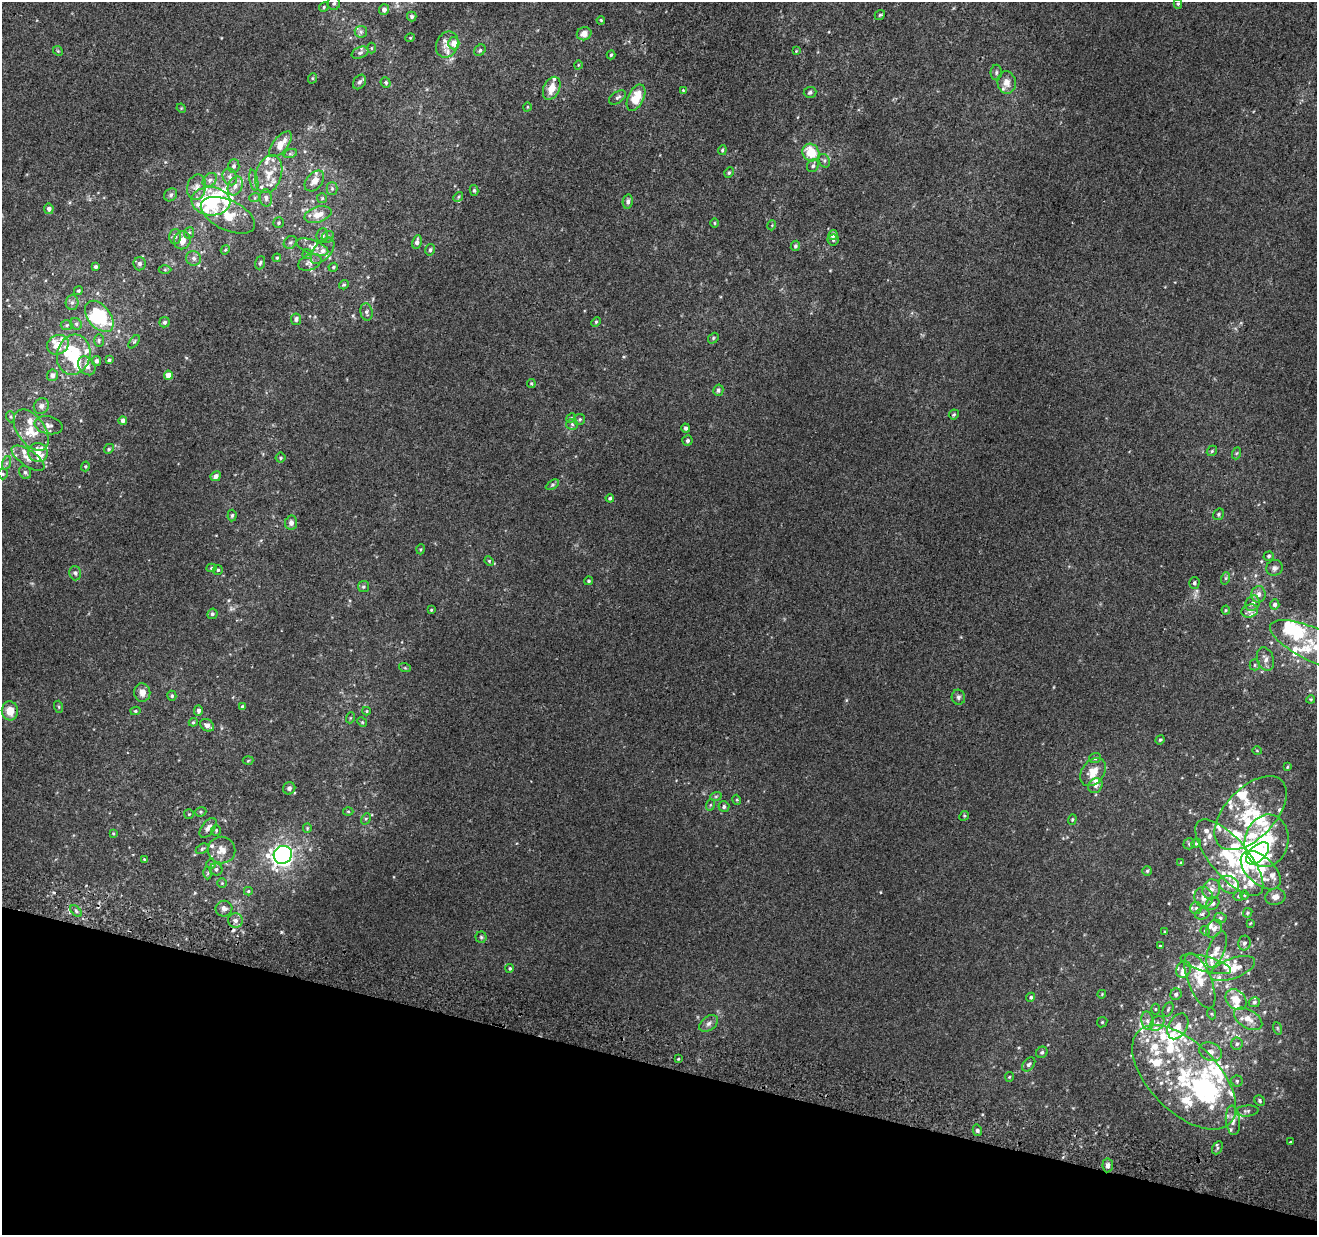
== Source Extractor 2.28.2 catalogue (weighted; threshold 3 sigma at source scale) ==
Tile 15 of 4 x 4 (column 3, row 4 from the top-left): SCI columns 2649-3963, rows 324-1556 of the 5290 x 5516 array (HDU 1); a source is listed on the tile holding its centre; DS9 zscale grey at full resolution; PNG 1319 x 1237 px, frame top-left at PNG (2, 2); each listed source drawn as its Kron ellipse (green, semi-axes under 4 px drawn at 4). Shown black and unused: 14% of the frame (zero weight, under 2 of 3 exposures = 2% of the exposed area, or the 3 px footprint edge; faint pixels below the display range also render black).
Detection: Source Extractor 2.28.2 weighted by HDU 2 'WHT'; one run over the whole footprint, this tile lists its part. Background 0.00623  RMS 0.0056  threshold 0.0254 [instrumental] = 3 sigma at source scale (4.5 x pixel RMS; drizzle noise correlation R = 1.50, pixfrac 1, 0.0396/0.0396 arcsec/px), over >= 5 px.
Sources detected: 358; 5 inside a brighter object's white glare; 2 cosmic-ray / hot-pixel residue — neither listed nor drawn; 85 inside a brighter listed object's ellipse — not listed separately; the other 266 listed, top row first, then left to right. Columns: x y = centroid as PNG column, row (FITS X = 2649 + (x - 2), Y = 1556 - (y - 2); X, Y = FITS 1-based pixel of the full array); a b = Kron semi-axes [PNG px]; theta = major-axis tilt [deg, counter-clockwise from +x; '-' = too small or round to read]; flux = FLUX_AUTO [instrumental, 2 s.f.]
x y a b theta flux
334 3 6 6 - 1.3
1178 4 5 4 - 0.79
324 7 5 4 - 0.64
384 10 5 5 - 2
880 15 6 4 42 0.79
412 17 5 4 - 0.93
601 20 4 3 - 0.54
361 32 6 6 - 1.4
584 34 7 6 - 4.5
410 38 5 3 - 0.47
454 43 6 5 - 5
447 44 13 11 65 5
372 48 5 3 - 0.51
480 50 6 5 - 1.1
58 51 5 4 - 0.65
796 51 3 3 - 0.39
360 53 9 5 23 1.4
611 55 5 3 - 0.72
578 65 4 3 - 0.45
996 72 8 5 89 1.2
313 78 5 3 - 0.65
359 82 8 6 55 1.7
386 83 5 4 - 0.86
1007 83 11 9 -83 4.8
552 88 12 8 66 7
683 90 3 2 - 0.44
810 92 6 5 - 1.3
618 97 9 5 34 1.5
636 98 14 8 64 13
527 107 4 3 - 0.45
181 108 5 4 - 0.56
281 144 15 7 51 7.8
722 150 5 4 - 0.89
811 153 9 8 - 15
290 154 7 4 18 0.92
824 161 7 5 -69 1.2
234 166 6 5 - 1.3
813 166 7 5 55 1.4
729 172 5 4 - 0.89
269 174 19 13 73 9.5
230 177 9 7 -66 2.2
210 180 8 6 46 1.8
254 180 10 3 -80 1.3
314 181 12 7 50 4.3
235 186 10 7 63 2.8
197 187 13 9 78 4
332 188 6 5 - 1
474 190 5 4 - 0.9
171 195 7 6 - 1.3
255 197 5 3 - 0.66
458 197 5 4 - 0.74
266 198 9 6 -83 1.7
322 198 5 5 - 0.73
211 201 19 14 -5 38
628 202 7 5 80 1.9
49 209 5 4 - 2.2
228 215 29 15 -25 14
318 215 14 7 18 5.9
279 223 5 5 - 0.82
715 223 5 3 - 0.54
772 225 5 3 - 0.48
189 233 6 5 - 0.87
322 235 7 5 83 1.5
833 235 5 4 - 3.2
175 237 7 6 - 1.5
328 237 6 5 - 1.2
182 240 9 8 - 4.3
833 240 5 5 - 0.89
290 242 7 5 41 1.2
417 242 7 4 78 2
795 246 5 4 - 1.1
312 247 17 7 -19 3.9
225 250 5 3 - 0.59
430 250 6 4 75 1.1
323 251 15 8 50 4.6
307 254 5 4 - 0.69
194 258 7 7 - 2.1
277 258 4 4 - 0.65
310 262 12 7 22 2.6
260 263 7 5 71 0.95
140 264 6 6 - 1.6
96 267 4 4 - 1.1
333 267 5 4 - 0.71
165 270 6 4 0 0.71
344 285 5 4 - 0.79
78 291 5 4 - 0.8
72 302 7 6 - 1.8
366 312 9 6 -81 1.7
99 316 18 11 -51 32
296 319 6 5 - 1.7
165 322 5 5 - 1.2
596 322 5 4 - 0.68
76 324 6 5 - 1
67 325 6 5 - 0.89
713 338 6 4 50 0.78
99 340 6 4 90 0.96
134 342 7 4 53 0.86
58 345 11 9 29 7.7
74 355 20 16 76 23
109 360 4 3 - 0.87
96 361 5 4 - 1.5
87 366 10 8 -53 3.3
53 375 6 5 - 2.6
169 375 4 4 - 5.4
531 383 4 4 - 0.62
718 390 6 5 - 1.5
41 406 8 7 - 2.3
954 414 5 4 - 0.9
11 417 5 3 - 0.72
571 418 5 4 - 0.56
580 419 5 5 - 0.95
123 420 4 4 - 2.6
572 424 6 5 - 1
49 425 14 8 -12 3.3
686 428 4 4 - 1.4
31 430 23 13 -55 11
687 441 5 5 - 1.3
109 449 5 4 - 0.71
1212 451 6 4 48 0.79
38 453 10 9 - 3.6
1237 453 6 4 70 0.75
28 458 19 8 -34 4.7
281 458 5 5 - 0.86
6 463 7 4 71 1.1
85 466 5 4 - 0.72
25 472 7 5 -57 1.2
3 474 5 5 - 0.88
216 476 5 4 - 2.3
552 485 7 4 32 0.91
610 498 4 4 - 1.1
1218 514 6 5 - 0.93
232 515 6 4 85 0.93
291 523 7 6 - 2.2
421 549 5 3 - 0.55
1269 556 5 4 - 0.86
489 561 5 4 - 0.61
212 568 5 4 - 0.86
1274 568 8 7 - 1.7
218 570 5 5 - 0.79
75 573 7 5 -75 1.3
1226 578 6 4 71 0.75
589 581 4 4 - 0.78
1194 583 6 5 - 1.2
363 587 5 5 - 0.92
1258 594 8 7 - 2.5
1252 603 8 6 61 2.2
1275 604 5 4 - 2
431 610 4 3 - 0.52
1226 610 4 4 - 0.59
1250 611 8 6 16 2.1
212 614 5 5 - 1
1316 646 50 16 -25 27
1265 659 12 8 -71 2.8
1255 665 5 5 - 0.86
405 668 6 3 -18 0.7
142 693 9 8 - 4.1
172 696 5 4 - 0.98
958 697 7 7 - 1.4
1311 699 4 3 - 0.48
59 707 6 4 -72 0.67
243 707 4 3 - 1.5
198 710 5 4 - 1.9
10 711 9 8 - 6.8
135 711 5 4 - 0.81
366 711 4 4 - 0.6
350 718 5 3 - 0.53
193 722 4 4 - 0.84
362 722 5 4 - 0.65
207 725 7 5 -35 2.7
1160 740 5 4 - 0.65
1257 751 5 3 - 0.42
1095 758 6 5 - 1
248 761 5 3 - 0.53
1287 767 3 3 - 0.5
1093 772 15 11 53 7.8
1095 786 8 6 49 1.9
289 788 6 6 - 1.7
716 796 6 3 19 0.72
737 800 5 3 - 0.51
710 805 6 3 71 0.64
724 807 5 5 - 1.3
348 811 5 3 - 0.53
201 812 6 4 21 0.88
1251 813 45 25 46 34
189 814 5 5 - 0.66
964 816 5 4 - 0.69
366 819 6 4 61 0.75
1072 819 5 4 - 0.64
208 828 11 6 52 2.4
307 828 5 4 - 0.59
216 830 5 4 - 0.69
113 833 4 3 - 0.52
1267 841 26 21 76 31
1196 843 5 4 - 0.67
1189 844 6 5 - 1.2
202 849 7 4 32 0.93
222 850 13 13 - 5.5
1258 853 14 7 43 37
283 855 9 8 - 250
1229 857 48 19 -50 33
144 859 4 4 - 0.46
1181 863 3 3 - 0.66
211 864 5 5 - 0.97
216 869 6 6 - 1.4
1261 870 24 13 -43 17
1147 871 5 5 - 0.76
208 873 6 4 88 0.79
222 883 4 4 - 0.64
1229 885 11 8 -29 3.3
1211 889 10 8 68 3.2
248 891 4 4 - 0.67
1244 895 5 3 - 0.48
1238 896 5 4 - 0.69
1204 897 10 9 - 4.3
1275 897 10 8 14 3.5
1213 903 7 6 - 1.5
1196 908 6 6 - 1.1
224 909 8 8 - 2.3
76 911 7 4 -46 1.2
1248 913 5 4 - 0.72
1202 914 7 5 14 1.3
1220 918 6 5 - 1
235 921 7 7 - 2.6
1250 923 3 2 - 0.44
1214 929 9 7 56 2.7
1205 931 5 4 - 0.72
1165 932 4 4 - 0.61
481 937 5 5 - 0.9
1244 943 7 6 - 1.7
1160 946 3 3 - 0.5
1217 949 19 8 69 5.4
1206 964 26 7 -15 6.4
510 968 4 4 - 0.85
1183 969 9 7 67 3.2
1233 969 24 10 21 8.5
1200 981 29 11 -68 10
1102 994 4 3 - 0.48
1176 994 6 5 - 1.4
1031 997 5 4 - 1
1236 1000 12 9 -45 6.4
1254 1002 6 5 - 1
1155 1009 5 3 - 0.52
1168 1010 7 5 64 0.92
1212 1014 5 3 - 0.59
1248 1019 15 9 -31 5.8
1147 1021 9 6 -79 2.4
1102 1022 5 4 - 0.68
709 1023 10 7 39 2.1
1157 1023 8 6 50 2
1178 1026 14 9 61 5.1
1277 1028 6 4 -71 0.77
1237 1044 6 5 - 1.3
1042 1052 6 5 - 1.2
1210 1052 12 9 -23 3.6
678 1058 3 3 - 1.5
1029 1064 8 5 50 1.5
1009 1077 5 4 - 0.6
1184 1077 65 34 -45 71
1237 1081 5 5 - 0.99
1260 1101 6 5 - 1.1
1247 1111 11 5 5 1.5
1233 1120 15 7 -85 3.6
977 1130 6 4 -76 0.99
1291 1142 3 2 - 1
1217 1148 7 4 61 1.1
1108 1165 7 5 84 1.9
Isophote crosses this tile's border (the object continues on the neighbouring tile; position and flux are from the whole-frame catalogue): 1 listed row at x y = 1316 646
Unlisted compact peaks at least as high as the median listed source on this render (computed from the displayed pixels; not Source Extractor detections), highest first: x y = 281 932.